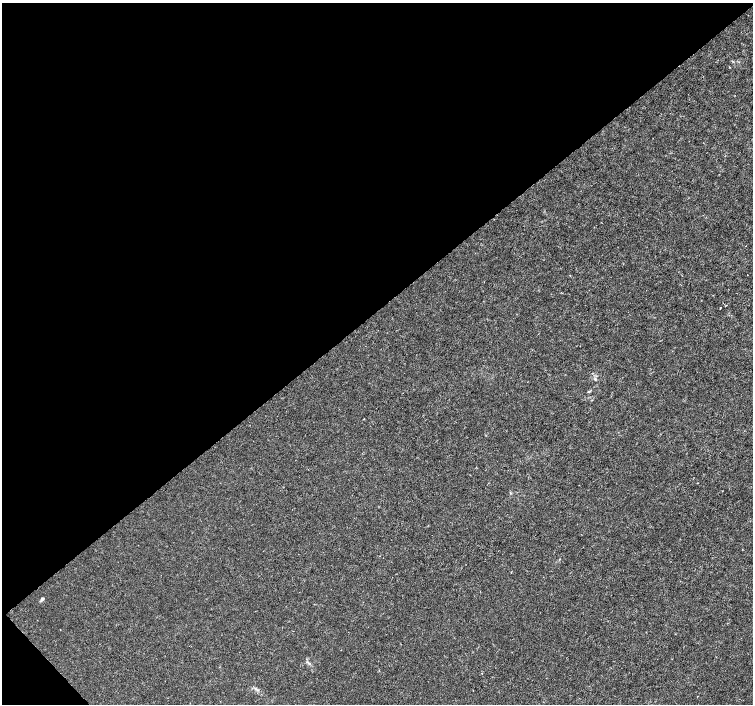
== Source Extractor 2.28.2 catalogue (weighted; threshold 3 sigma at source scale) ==
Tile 5 of 4 x 4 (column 1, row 2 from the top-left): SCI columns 6-1507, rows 3021-4424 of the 6012 x 5974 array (HDU 1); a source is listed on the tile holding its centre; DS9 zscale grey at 2 x 2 block average (1 PNG px = mean of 2 x 2 image px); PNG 755 x 706 px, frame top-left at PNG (2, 3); no overlay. Shown black and unused: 45% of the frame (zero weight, under 3 of 4 exposures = <1% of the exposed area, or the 3 px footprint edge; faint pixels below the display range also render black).
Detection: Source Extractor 2.28.2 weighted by HDU 2 'WHT'; one run over the whole footprint, this tile lists its part. Background 0.00121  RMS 0.0013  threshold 0.00598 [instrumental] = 3 sigma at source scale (4.5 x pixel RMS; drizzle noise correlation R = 1.50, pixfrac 1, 0.0396/0.0396 arcsec/px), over >= 5 px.
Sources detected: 8; all 8 listed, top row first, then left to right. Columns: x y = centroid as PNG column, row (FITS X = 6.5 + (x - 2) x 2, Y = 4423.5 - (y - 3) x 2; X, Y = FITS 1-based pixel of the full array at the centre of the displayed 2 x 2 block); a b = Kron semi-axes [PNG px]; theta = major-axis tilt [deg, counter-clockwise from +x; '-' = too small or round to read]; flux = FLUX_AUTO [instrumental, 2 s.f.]
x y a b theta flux
570 275 2 2 - 0.19
720 308 2 2 - 0.33
589 391 5 2 - 0.26
364 419 2 2 - 0.17
510 493 3 2 - 0.23
42 599 5 4 - 0.54
309 663 4 3 - 0.44
482 673 2 2 - 0.11